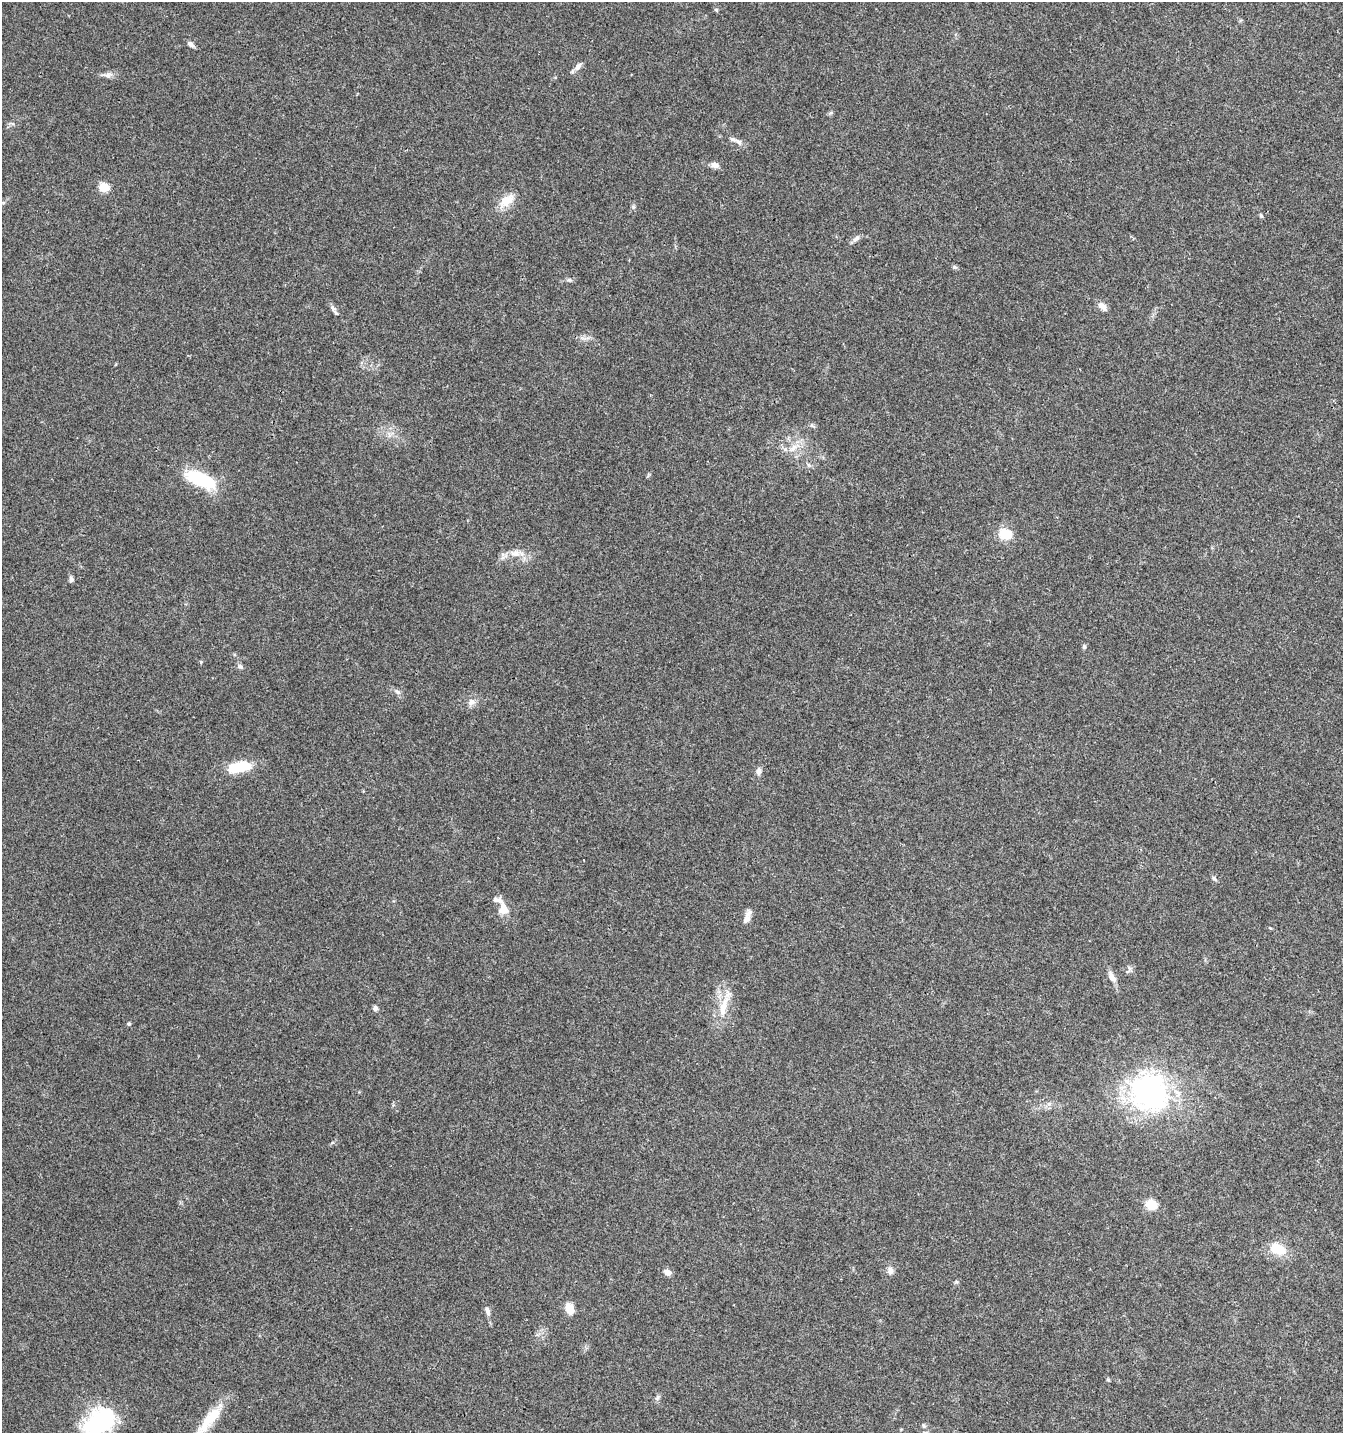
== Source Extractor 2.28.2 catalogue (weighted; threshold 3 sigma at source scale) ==
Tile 6 of 4 x 4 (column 2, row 2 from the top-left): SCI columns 1543-2883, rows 2868-4298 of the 5831 x 5728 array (HDU 1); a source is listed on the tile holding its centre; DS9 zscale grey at full resolution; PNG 1345 x 1435 px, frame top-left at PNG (2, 2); no overlay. Shown black and unused: <1% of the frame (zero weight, under 3 of 4 exposures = <1% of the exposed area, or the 3 px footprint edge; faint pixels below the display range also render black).
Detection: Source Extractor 2.28.2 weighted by HDU 2 'WHT'; one run over the whole footprint, this tile lists its part. Background 0.0442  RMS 0.0035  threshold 0.0156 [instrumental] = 3 sigma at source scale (4.5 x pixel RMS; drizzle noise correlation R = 1.50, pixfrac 1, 0.0396/0.0396 arcsec/px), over >= 5 px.
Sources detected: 53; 1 inside a brighter object's white glare — not listed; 4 inside a brighter listed object's ellipse — not listed separately; the other 48 listed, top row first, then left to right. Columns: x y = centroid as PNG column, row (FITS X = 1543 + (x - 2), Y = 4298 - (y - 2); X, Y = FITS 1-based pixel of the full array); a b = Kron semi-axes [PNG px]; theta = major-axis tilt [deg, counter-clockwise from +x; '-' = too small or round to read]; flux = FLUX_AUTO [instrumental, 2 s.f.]
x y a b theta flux
716 10 5 4 - 0.49
190 44 10 5 -41 1.2
578 66 13 7 46 1.7
107 75 15 7 2 1.7
739 142 11 6 -43 1.4
715 165 10 7 -21 1.7
104 187 5 5 - 15
507 201 24 12 37 5.2
633 207 6 4 72 0.56
1261 216 6 4 -72 0.54
856 238 11 6 33 1.3
955 267 7 5 -20 0.62
570 280 7 5 -10 0.68
1102 306 12 7 -44 2.3
333 308 10 6 -35 1.1
793 448 15 5 45 2.1
201 479 30 14 -15 20
1005 534 6 5 - 26
515 553 14 9 -5 3.2
71 579 7 5 -84 0.99
1084 647 6 5 - 0.51
201 662 5 3 - 0.4
240 666 8 5 -40 0.84
398 692 9 6 -31 1.1
471 702 11 8 25 1.9
239 767 29 13 11 10
759 771 10 6 82 1.3
1214 879 8 5 -53 0.71
503 909 17 10 -78 5.3
747 917 20 7 68 2.2
1129 969 12 5 66 0.96
1112 977 15 7 -61 2.2
723 1006 33 9 75 7
375 1008 7 6 - 0.91
129 1024 5 4 - 0.52
1149 1094 52 41 -27 64
1049 1104 6 6 - 0.98
1151 1205 6 5 - 24
1278 1248 11 8 -23 11
890 1270 9 7 89 1.8
667 1272 9 7 -23 1.7
956 1282 6 4 18 0.47
570 1308 11 8 -72 4.7
487 1311 12 6 -72 1.5
1108 1380 6 4 -1 0.4
657 1397 8 5 70 0.8
212 1416 35 13 48 9.8
100 1422 32 19 35 42
Isophote crosses this tile's border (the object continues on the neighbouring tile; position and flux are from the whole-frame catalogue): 1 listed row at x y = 100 1422